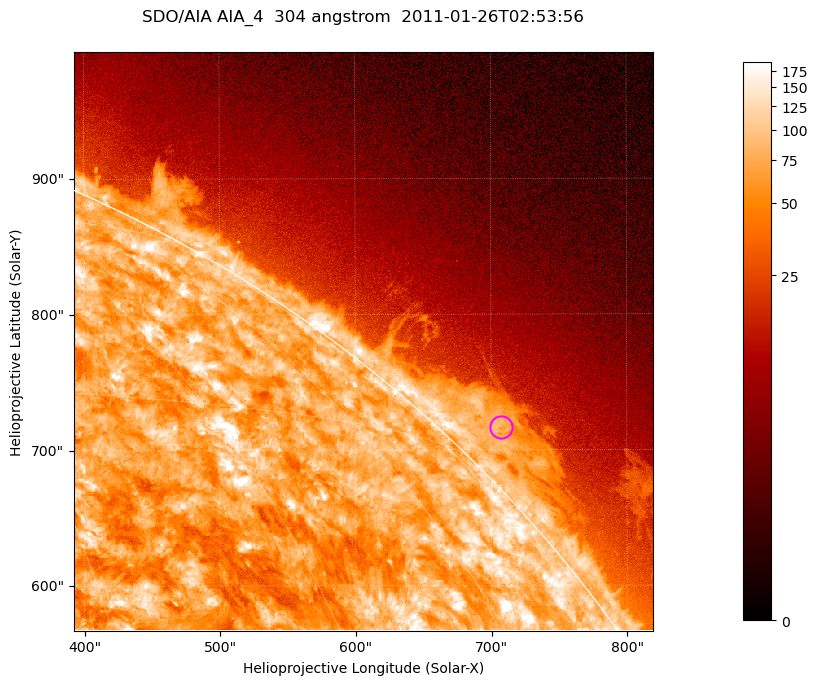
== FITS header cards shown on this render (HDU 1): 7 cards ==
TELESCOP= 'SDO/AIA '           / For AIA: SDO/AIA
INSTRUME= 'AIA_4   '           / For AIA: AIA_ATA1, AIA_ATA2, AIA_ATA3 or AIA_AT
WAVELNTH=                  304 / [angstrom] Wavelength
WAVEUNIT= 'angstrom'           / Wavelength unit: angstrom
DATE-OBS= '2011-01-26T02:53:56.127' / [ISO] Date when observation started; ISO 8
CTYPE1  = 'HPLN-TAN'           / CTYPE1; Typically HPLN
CTYPE2  = 'HPLT-TAN'           / CTYPE2; Typically HPLT

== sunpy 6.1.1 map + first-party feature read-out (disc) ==
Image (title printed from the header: SDO/AIA AIA_4  304 angstrom  2011-01-26T02:53:56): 711 x 711 px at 0.6 arcsec/px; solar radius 975 arcsec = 1624 px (partial field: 2.6% of the solar disc is inside the frame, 42% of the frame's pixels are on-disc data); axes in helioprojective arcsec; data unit not stated in the header (colour bar unlabelled)
Orientation: roll -0.131 deg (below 1 deg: not rotated)
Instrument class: DISC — disc imager (sunpy class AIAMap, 304 A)
Bright regions (active regions / flare kernels): reference = the on-disc median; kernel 7 px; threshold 5 sigma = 122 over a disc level ~73.2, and >= 1.15x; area >= 505 px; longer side >= 9 px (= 5.4 arcsec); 0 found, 0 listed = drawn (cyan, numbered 1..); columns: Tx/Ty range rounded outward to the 2 arcsec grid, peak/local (2 s.f.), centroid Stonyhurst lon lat
Off-limb structures (1.02-1.3 R_sun): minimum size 252 px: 4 found; the strongest spans PA ~310..320 deg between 1.02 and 1.06 R_sun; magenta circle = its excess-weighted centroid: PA ~315 deg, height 1.03 R_sun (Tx ~708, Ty ~718 arcsec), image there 3.1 x the reference